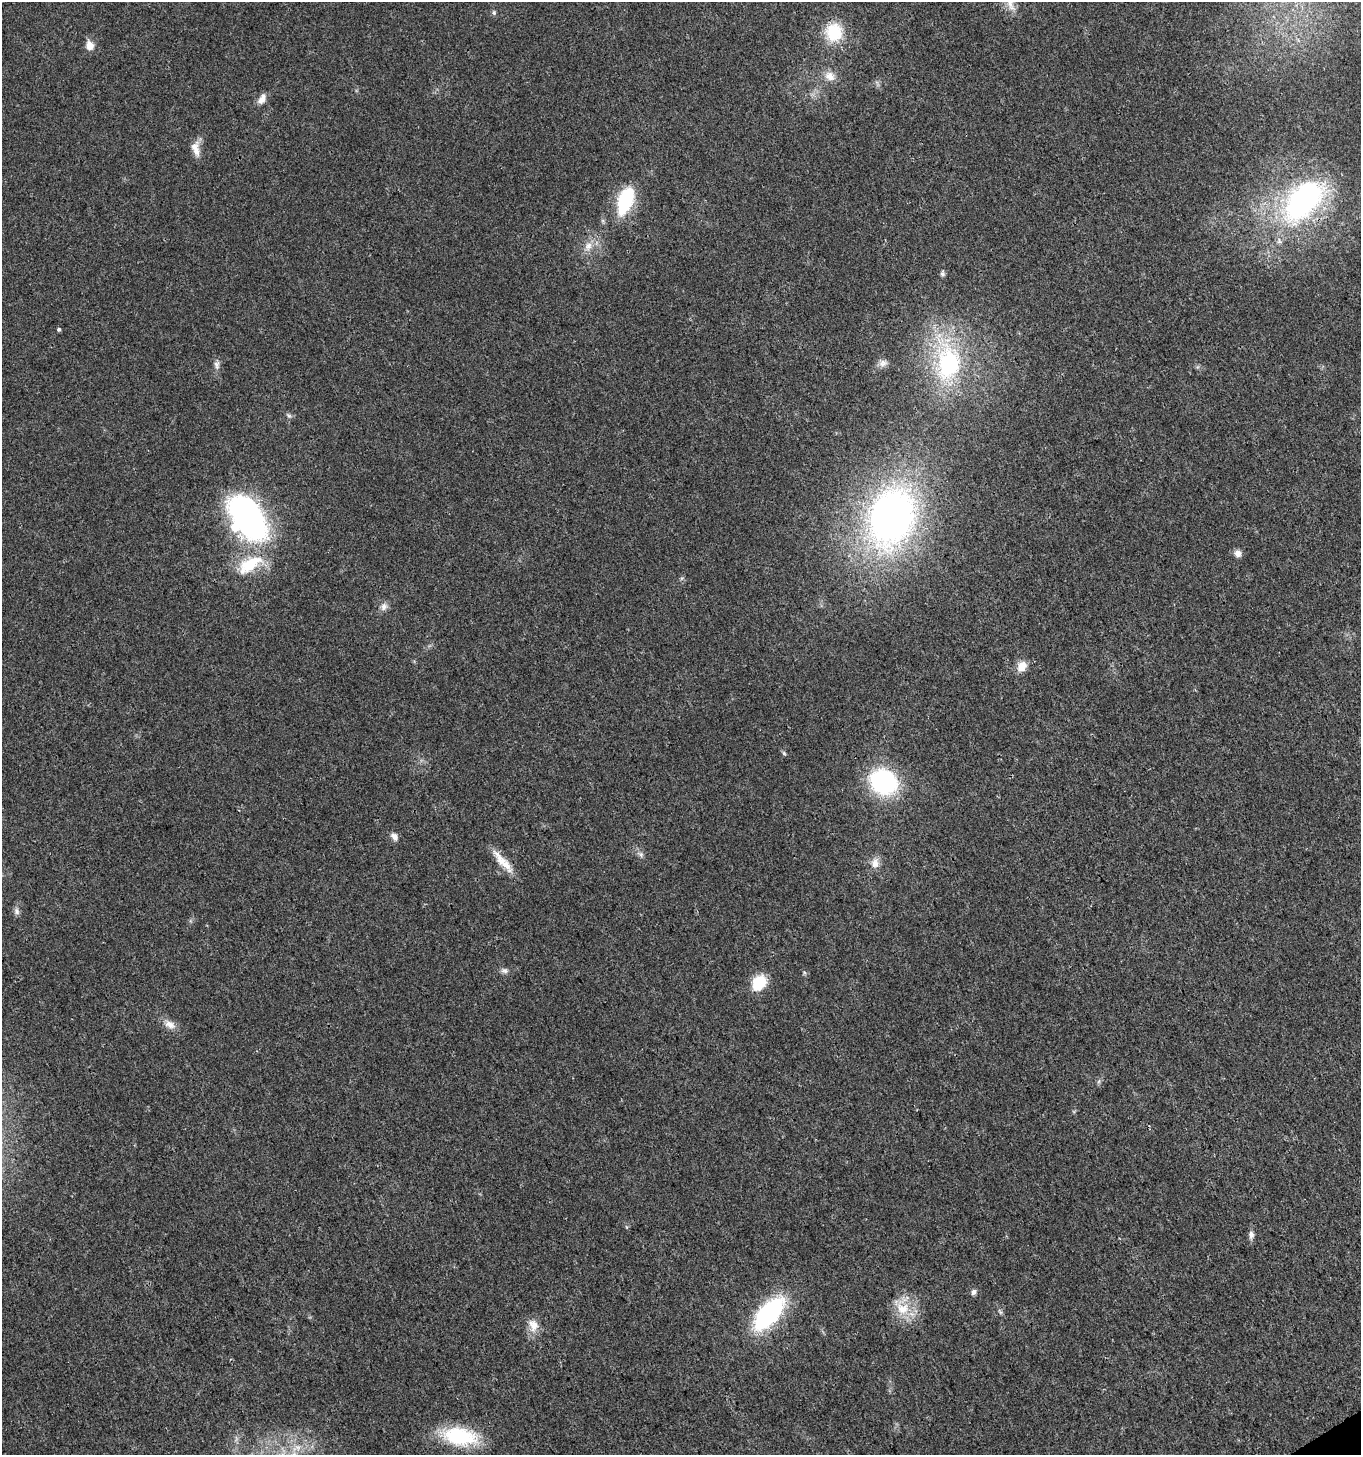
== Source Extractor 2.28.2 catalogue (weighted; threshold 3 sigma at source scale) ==
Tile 6 of 4 x 4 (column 2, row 2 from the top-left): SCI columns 1532-2890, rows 2914-4366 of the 5721 x 5829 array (HDU 1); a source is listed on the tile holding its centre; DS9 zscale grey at full resolution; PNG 1363 x 1457 px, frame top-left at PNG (2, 2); no overlay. Shown black and unused: <1% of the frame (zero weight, under 3 of 4 exposures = <1% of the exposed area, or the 3 px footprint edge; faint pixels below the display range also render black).
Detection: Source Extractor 2.28.2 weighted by HDU 2 'WHT'; one run over the whole footprint, this tile lists its part. Background 0.0181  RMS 0.0028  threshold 0.0127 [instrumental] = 3 sigma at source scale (4.5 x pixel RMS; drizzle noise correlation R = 1.50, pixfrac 1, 0.0396/0.0396 arcsec/px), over >= 5 px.
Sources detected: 41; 1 inside a brighter object's white glare — not listed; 1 inside a brighter listed object's ellipse — not listed separately; the other 39 listed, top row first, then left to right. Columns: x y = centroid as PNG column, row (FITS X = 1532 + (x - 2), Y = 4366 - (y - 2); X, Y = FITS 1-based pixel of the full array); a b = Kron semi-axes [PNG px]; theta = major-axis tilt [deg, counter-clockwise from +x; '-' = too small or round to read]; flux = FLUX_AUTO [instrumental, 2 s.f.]
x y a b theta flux
1010 3 23 8 -81 2.8
494 12 7 5 -72 0.53
834 32 24 21 90 11
90 45 11 9 -76 2.6
830 76 16 12 -34 3
262 99 14 8 60 2.1
196 151 26 8 89 2.7
1303 200 54 31 47 66
625 201 26 12 70 21
588 246 13 10 68 2.6
942 273 8 6 -87 0.65
59 329 4 3 - 0.71
883 363 12 10 7 1.6
948 363 48 30 -83 40
217 365 12 7 86 1.3
289 415 9 5 -27 0.66
892 516 49 37 72 150
248 518 47 24 -58 86
1238 553 9 7 -70 1.6
250 564 37 18 32 13
384 606 11 9 65 1.5
1022 666 13 10 53 3.2
784 753 6 5 - 0.45
883 782 23 19 -32 40
394 836 11 7 -55 1.4
641 855 8 6 -70 0.8
501 860 31 11 -52 5
875 863 15 10 -90 2.4
17 911 10 7 -71 1
504 971 9 7 -3 1
759 983 19 15 56 7.4
170 1024 17 10 -31 2.6
1251 1235 12 7 -87 1.2
974 1292 8 6 48 0.89
902 1309 22 18 -20 7.5
1000 1312 10 4 -56 0.58
769 1314 34 16 48 44
533 1325 19 13 -73 3.6
460 1436 42 20 -10 20
Overlapping masked pixels (flux is a lower limit): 1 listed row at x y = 1303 200
Isophote crosses this tile's border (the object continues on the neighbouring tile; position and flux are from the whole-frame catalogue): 1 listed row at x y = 1010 3